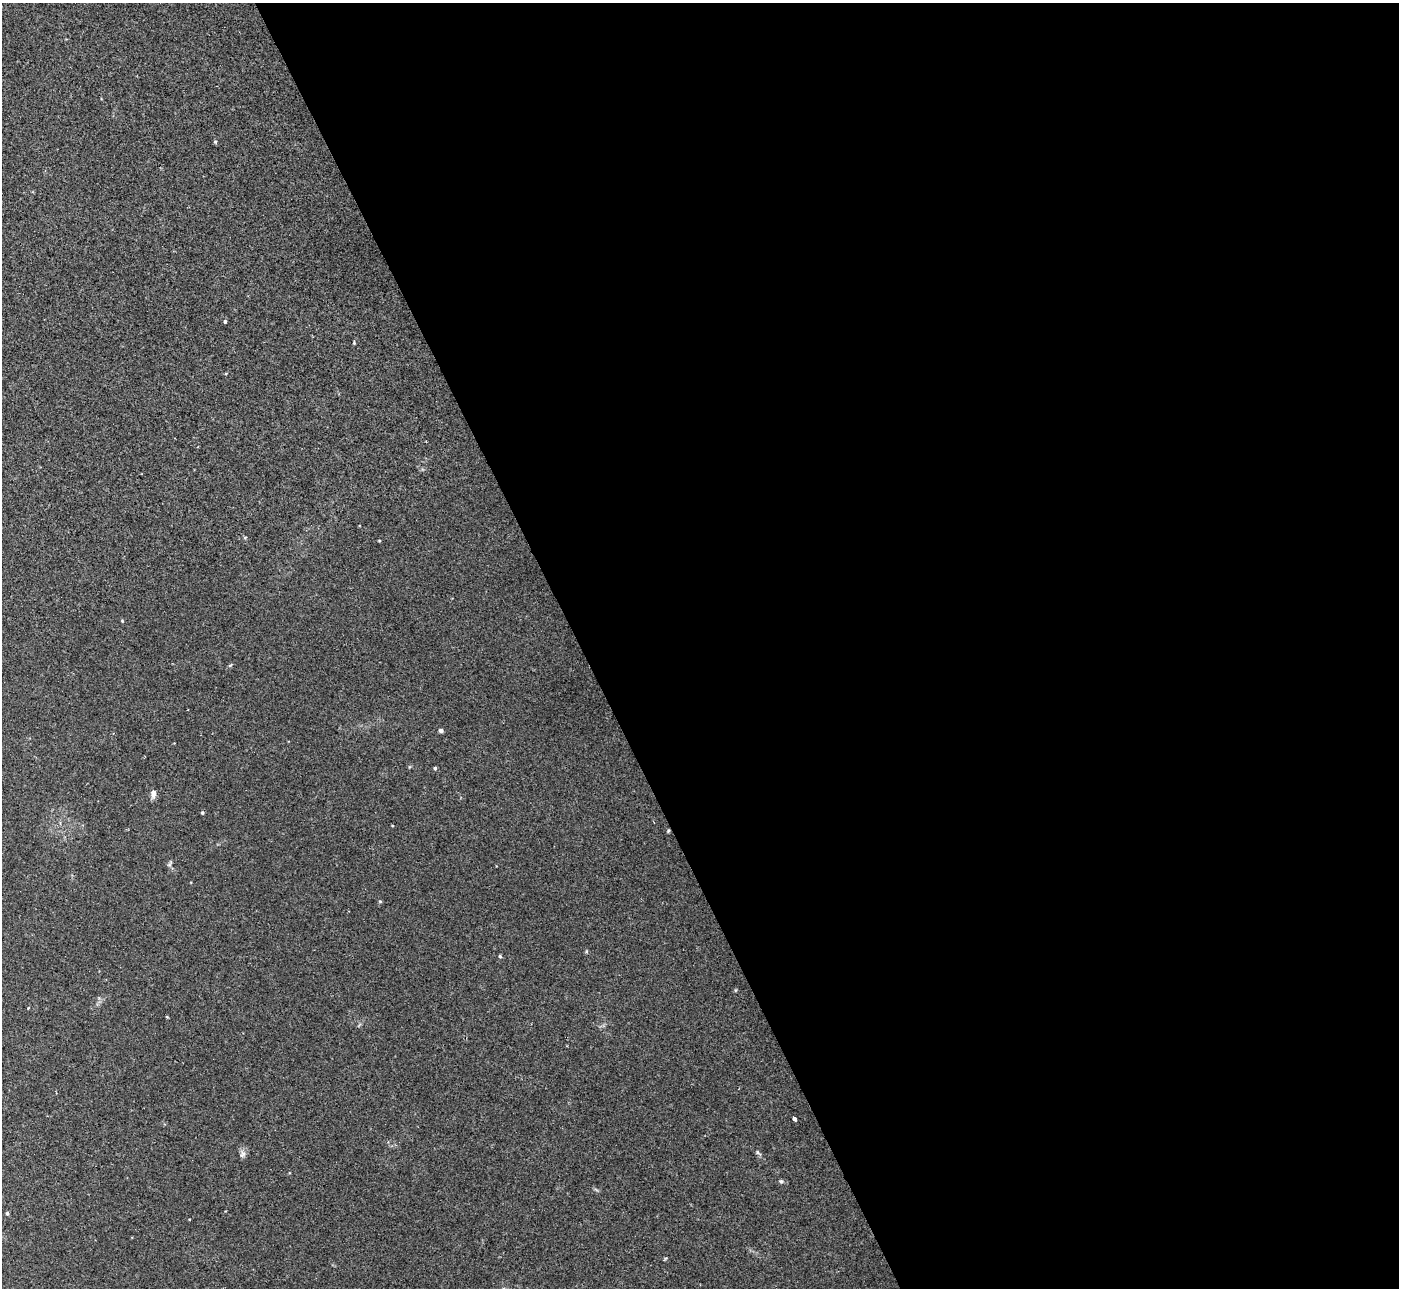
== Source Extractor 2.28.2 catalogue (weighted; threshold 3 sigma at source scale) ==
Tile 8 of 4 x 4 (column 4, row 2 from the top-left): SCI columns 4232-5628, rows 2756-4041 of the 5657 x 5637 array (HDU 1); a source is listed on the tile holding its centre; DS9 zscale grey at full resolution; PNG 1401 x 1290 px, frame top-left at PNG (2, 3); no overlay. Shown black and unused: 59% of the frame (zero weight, under 2 of 3 exposures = <1% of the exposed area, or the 3 px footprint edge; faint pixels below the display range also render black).
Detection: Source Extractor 2.28.2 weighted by HDU 2 'WHT'; one run over the whole footprint, this tile lists its part. Background 0.0422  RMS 0.0074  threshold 0.0332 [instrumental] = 3 sigma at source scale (4.5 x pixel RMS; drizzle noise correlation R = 1.50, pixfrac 1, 0.05/0.05 arcsec/px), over >= 5 px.
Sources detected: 19; all 19 listed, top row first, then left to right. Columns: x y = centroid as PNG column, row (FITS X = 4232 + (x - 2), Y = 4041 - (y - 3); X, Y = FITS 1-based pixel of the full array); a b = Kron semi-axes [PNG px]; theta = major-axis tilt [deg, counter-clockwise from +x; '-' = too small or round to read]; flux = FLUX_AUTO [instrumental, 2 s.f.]
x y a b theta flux
215 142 5 4 - 0.9
225 321 4 4 - 1.2
354 343 4 3 - 0.64
245 537 5 3 - 0.65
122 621 4 3 - 0.65
441 730 4 4 - 2.9
435 768 4 3 - 1.2
153 794 8 6 -85 4.1
202 812 5 4 - 0.89
668 831 5 4 - 0.73
170 864 10 4 61 1.2
380 901 5 3 - 0.7
500 956 4 4 - 1.1
167 1017 4 3 - 0.65
794 1119 4 3 - 5.6
757 1152 6 4 -71 1.1
242 1154 11 7 71 2.7
781 1181 6 5 - 1.1
7 1213 5 4 - 1.1
Overlapping masked pixels (flux is a lower limit): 1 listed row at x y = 668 831